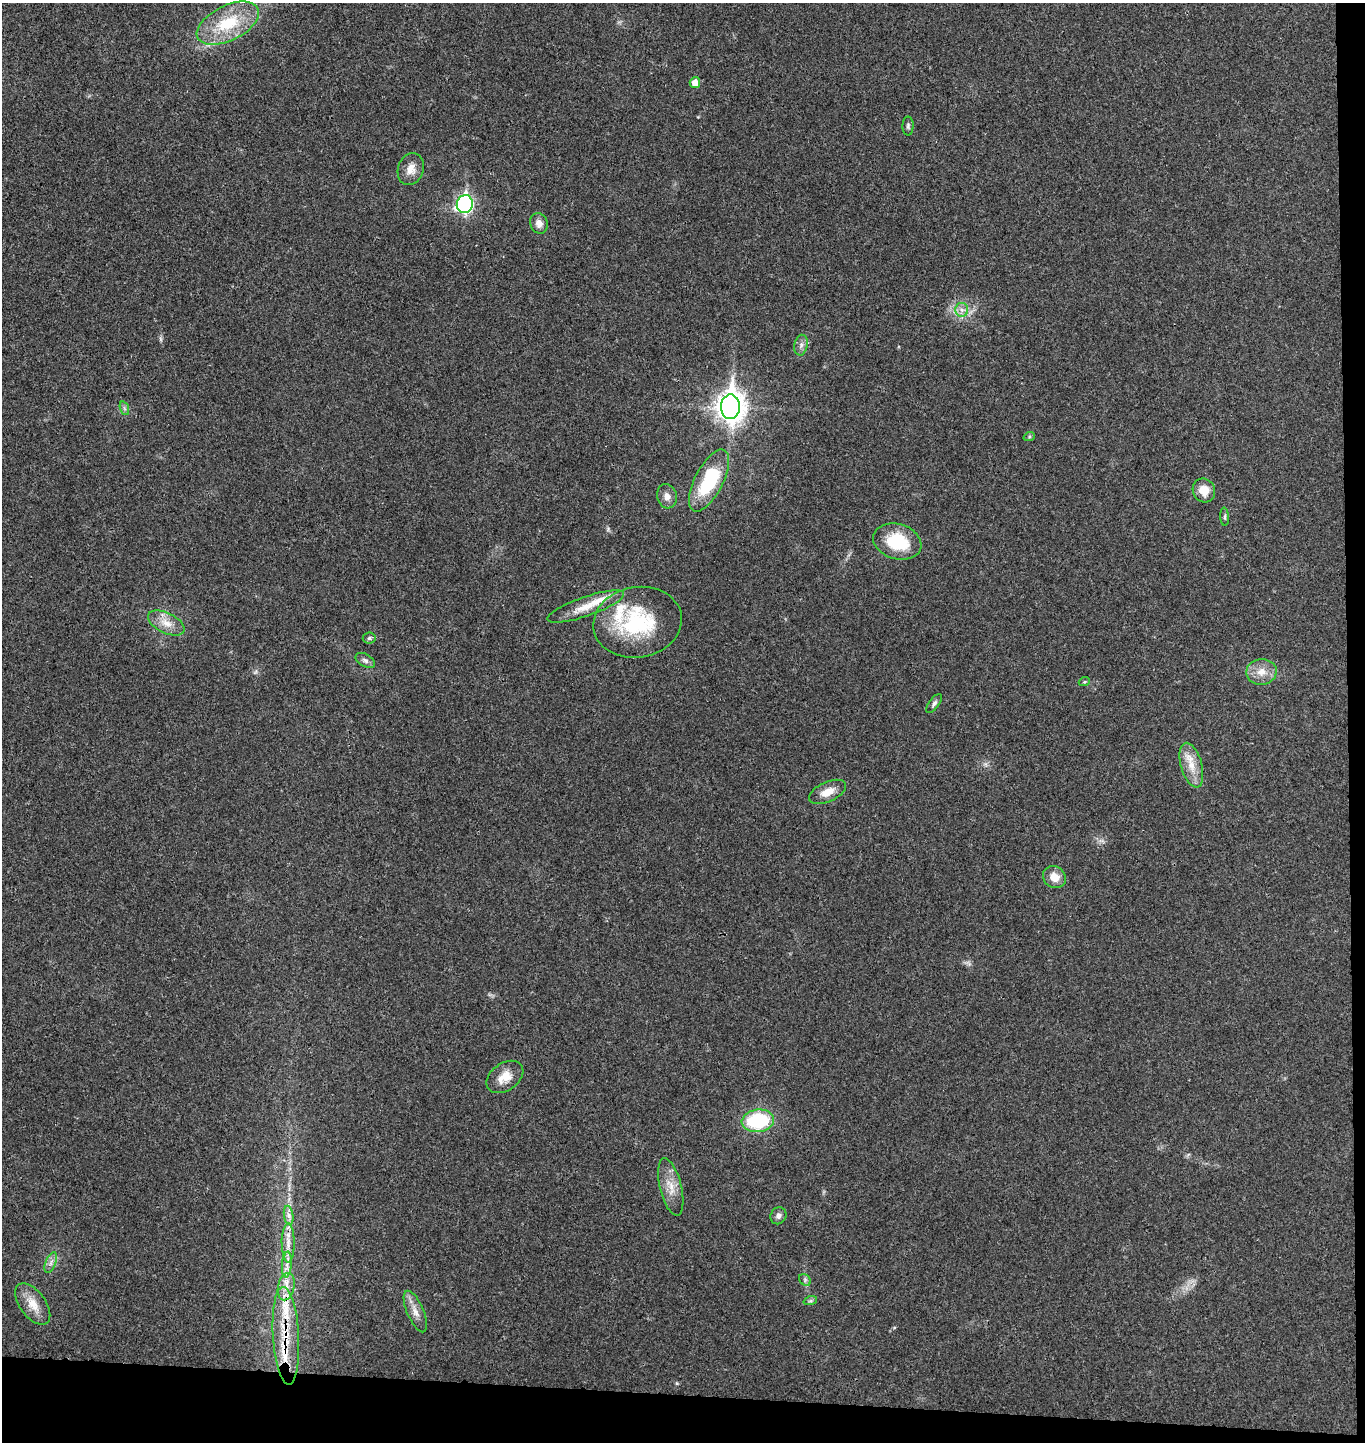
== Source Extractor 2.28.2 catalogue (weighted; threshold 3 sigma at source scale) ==
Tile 9 of 3 x 3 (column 3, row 3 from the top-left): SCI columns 2879-4241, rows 9-1448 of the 4404 x 4334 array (HDU 1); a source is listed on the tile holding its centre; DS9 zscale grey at full resolution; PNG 1367 x 1444 px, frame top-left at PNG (2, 3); each listed source drawn as its Kron ellipse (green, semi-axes under 4 px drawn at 4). Shown black and unused: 5% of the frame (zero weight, under 3 of 4 exposures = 6% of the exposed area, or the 3 px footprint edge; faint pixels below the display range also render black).
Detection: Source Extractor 2.28.2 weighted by HDU 2 'WHT'; one run over the whole footprint, this tile lists its part. Background 0.0212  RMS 0.0046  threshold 0.0205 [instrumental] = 3 sigma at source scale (4.5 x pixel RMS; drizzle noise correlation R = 1.50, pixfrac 1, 0.05/0.05 arcsec/px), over >= 5 px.
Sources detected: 47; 6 inside a brighter listed object's ellipse — not listed separately; the other 41 listed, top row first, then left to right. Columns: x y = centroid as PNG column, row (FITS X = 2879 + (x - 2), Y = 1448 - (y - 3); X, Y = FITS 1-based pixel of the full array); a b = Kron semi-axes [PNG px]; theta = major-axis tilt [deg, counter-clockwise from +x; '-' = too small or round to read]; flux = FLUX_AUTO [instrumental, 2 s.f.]
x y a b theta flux
228 23 33 17 26 23
695 83 5 5 - 4.3
908 126 9 5 89 1
411 169 16 12 72 4.8
465 204 9 8 - 120
539 223 10 8 -71 3.2
962 310 7 6 - 1.9
801 345 10 6 80 1.9
730 407 12 9 89 530
124 408 7 4 -71 0.98
1029 437 6 4 19 0.61
709 481 34 14 63 31
1204 490 12 11 - 6.1
667 496 12 10 -76 2.8
1225 517 9 4 -87 0.85
897 541 24 17 -16 20
586 606 40 9 19 9.4
638 622 44 35 10 42
166 623 19 10 -26 5.9
369 638 6 5 - 0.97
365 660 11 6 -29 1.6
1261 672 15 13 4 5.8
1084 682 6 3 18 0.53
934 703 11 5 53 1.3
1191 765 23 10 -74 7.3
828 792 20 10 24 5.8
1054 877 12 10 -34 5.6
505 1077 20 13 35 7.1
758 1121 16 11 7 34
671 1187 29 10 -76 7
289 1215 9 4 -82 1.8
778 1216 9 7 59 1.7
288 1243 19 6 -90 4.3
51 1263 11 5 69 2
287 1264 13 5 85 2.6
805 1280 6 5 - 0.94
286 1287 14 8 77 4.3
810 1301 7 4 18 0.86
33 1304 24 12 -54 7.6
415 1311 22 8 -67 4.3
286 1336 49 13 -86 20
Overlapping masked pixels (flux is a lower limit): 1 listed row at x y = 286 1336